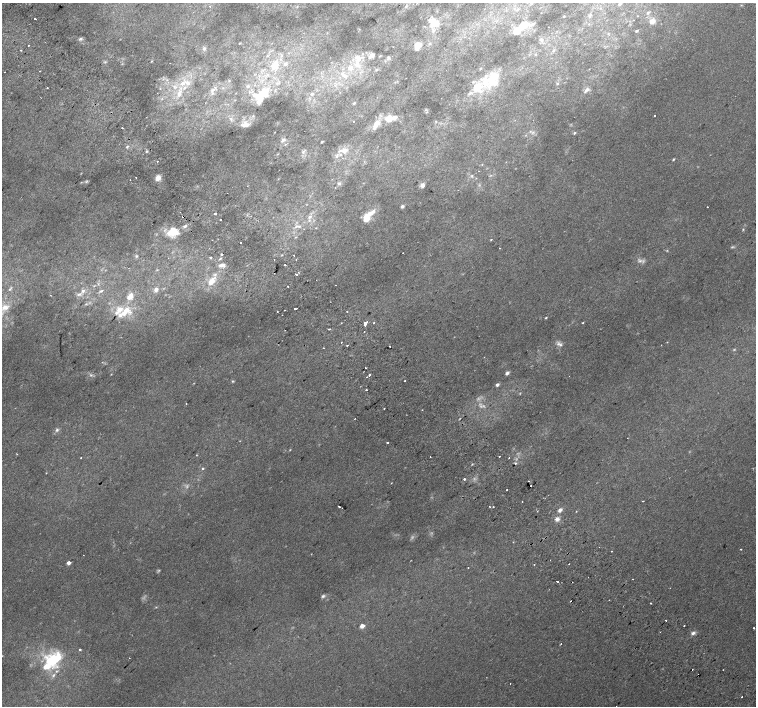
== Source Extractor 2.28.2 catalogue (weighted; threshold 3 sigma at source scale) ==
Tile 11 of 4 x 4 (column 3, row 3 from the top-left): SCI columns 3050-4556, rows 1663-3070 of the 6093 x 6076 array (HDU 1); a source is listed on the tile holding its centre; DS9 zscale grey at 2 x 2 block average (1 PNG px = mean of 2 x 2 image px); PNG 758 x 708 px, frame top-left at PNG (2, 3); no overlay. Shown black and unused: <1% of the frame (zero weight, under 2 of 3 exposures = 2% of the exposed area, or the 3 px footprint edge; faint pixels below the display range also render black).
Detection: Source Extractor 2.28.2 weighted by HDU 2 'WHT'; one run over the whole footprint, this tile lists its part. Background 0.00501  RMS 0.0038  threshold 0.0171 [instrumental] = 3 sigma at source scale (4.5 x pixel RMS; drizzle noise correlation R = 1.50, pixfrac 1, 0.0396/0.0396 arcsec/px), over >= 5 px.
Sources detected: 255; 13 too faint to see at this stretch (2 x 2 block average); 1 inside a brighter object's white glare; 11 cosmic-ray / hot-pixel residue — not listed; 30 inside a brighter listed object's ellipse — not listed separately; the other 200 listed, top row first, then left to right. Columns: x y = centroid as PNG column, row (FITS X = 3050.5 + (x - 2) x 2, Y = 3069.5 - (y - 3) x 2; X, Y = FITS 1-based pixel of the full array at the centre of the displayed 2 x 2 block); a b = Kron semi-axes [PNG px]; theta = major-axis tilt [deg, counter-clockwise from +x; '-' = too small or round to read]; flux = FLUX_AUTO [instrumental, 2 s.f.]
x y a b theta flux
620 4 5 3 - 1.7
741 5 3 3 - 0.63
210 6 3 2 - 0.65
406 6 4 3 - 0.96
517 9 5 3 - 1.4
648 13 5 3 - 1.4
590 15 6 4 70 2.1
564 16 2 2 - 0.58
637 16 3 2 - 0.4
35 19 3 2 - 1.8
652 21 8 7 - 5.4
433 24 12 7 34 14
524 25 15 9 46 12
636 31 4 2 - 1.1
80 39 6 4 16 2
541 40 5 4 - 2.3
240 43 3 2 - 0.58
417 44 10 6 29 5.7
28 45 2 2 - 2.7
204 49 4 4 - 2.2
21 50 2 2 - 2.3
553 50 4 3 - 1.2
535 54 3 3 - 0.74
372 55 8 6 -24 3.4
267 56 4 3 - 0.84
282 56 3 3 - 0.82
388 58 5 3 - 1.6
151 61 3 2 - 0.5
105 62 4 3 - 1.2
285 64 4 4 - 1.7
358 65 13 7 -54 11
274 67 8 7 - 8.3
350 68 10 7 15 9.6
376 70 3 2 - 0.85
40 71 2 2 - 0.55
4 72 2 2 - 0.36
268 75 4 2 - 0.94
343 75 14 6 -44 9.4
493 78 23 14 51 31
167 80 3 2 - 0.63
229 80 3 2 - 0.56
187 83 10 5 -46 4.9
557 83 4 3 - 1.1
248 86 4 4 - 1.9
174 87 5 3 - 1.8
47 88 2 2 - 1
184 88 5 3 - 2
212 90 6 4 36 2.2
586 90 9 4 52 2.7
157 93 2 2 - 0.39
179 94 9 6 78 6.6
263 94 23 12 33 30
312 94 4 4 - 1.7
162 99 4 3 - 1.1
354 103 4 3 - 1.1
426 112 4 2 - 0.55
654 115 2 2 - 2.9
389 119 10 8 20 10
354 121 2 2 - 0.58
436 121 3 2 - 0.65
376 124 15 7 52 8.9
246 125 9 8 - 4.3
122 128 2 2 - 0.97
533 132 4 3 - 1.5
574 133 3 2 - 1.4
283 140 8 5 35 3.3
322 142 3 2 - 0.69
127 146 4 3 - 1.3
146 151 3 3 - 1.1
344 151 14 7 6 10
303 152 6 4 67 2.2
278 154 3 2 - 0.51
673 160 3 2 - 0.87
157 162 2 2 - 0.91
479 171 2 2 - 0.34
491 175 3 2 - 0.65
472 176 4 3 - 0.91
136 177 2 2 - 0.75
158 178 7 5 54 5.1
87 181 5 3 - 1.1
339 183 5 4 - 1.8
422 185 6 5 - 2.9
247 186 2 2 - 0.31
402 206 4 4 - 1.8
707 207 2 2 - 0.9
215 213 2 2 - 13
310 217 6 4 39 3
366 218 12 6 60 14
220 219 2 2 - 2.7
297 226 9 4 27 3.4
743 229 3 2 - 0.75
173 232 14 10 12 18
296 237 3 2 - 0.52
491 240 2 2 - 0.74
240 242 2 2 - 0.59
499 248 2 2 - 1.7
403 253 2 2 - 0.35
221 254 2 2 - 2.2
293 255 2 2 - 1.7
136 256 4 3 - 1.2
210 257 2 2 - 2.3
220 258 4 2 - 1.1
296 259 2 2 - 1.1
640 261 6 3 8 2.2
222 265 9 4 10 3.7
285 265 2 2 - 3.3
296 274 2 2 - 3.1
211 281 9 5 53 12
98 284 3 2 - 0.82
94 286 4 2 - 0.71
288 286 2 2 - 1.5
156 289 4 4 - 3.5
83 291 5 4 - 2.8
101 291 6 3 28 1.5
79 294 9 4 22 2.7
130 296 9 6 57 5.6
86 304 3 3 - 0.81
5 307 11 7 18 8.6
297 308 2 2 - 0.98
295 309 2 2 - 2.1
126 310 14 9 -25 11
285 310 2 2 - 0.56
277 311 2 2 - 0.55
347 311 2 2 - 0.78
546 318 3 2 - 0.76
374 323 2 2 - 0.62
583 323 2 2 - 0.64
365 324 2 2 - 290
329 329 2 2 - 1
364 331 2 2 - 0.45
341 342 2 2 - 0.81
558 344 6 4 62 2.7
347 345 2 2 - 1
389 346 2 2 - 1.7
324 348 2 2 - 0.76
365 367 2 2 - 1.1
507 373 4 3 - 2.7
91 375 4 3 - 1.4
369 375 2 2 - 0.99
366 377 2 2 - 1.1
232 381 4 3 - 0.92
405 381 2 2 - 1.8
497 385 3 2 - 3.6
366 390 2 2 - 0.68
186 403 2 2 - 0.44
384 408 2 2 - 0.41
422 410 2 2 - 0.4
355 419 2 2 - 0.35
57 430 5 4 - 2
387 442 2 2 - 1.7
196 455 2 2 - 0.47
499 456 2 2 - 2.2
430 457 2 2 - 0.64
81 458 2 2 - 1.2
515 463 2 2 - 1.6
472 464 3 2 - 0.66
203 469 3 2 - 0.89
46 473 2 2 - 0.4
464 479 2 2 - 1.9
528 481 2 2 - 1.5
391 483 3 2 - 0.35
531 486 2 2 - 1.2
507 490 2 2 - 1.2
643 501 2 2 - 1.2
522 502 2 2 - 0.79
339 507 2 2 - 2.4
489 507 2 2 - 0.5
493 507 2 2 - 0.54
342 508 2 2 - 1.4
560 510 5 4 - 3
537 511 2 2 - 0.8
576 511 2 2 - 2.3
557 519 6 5 - 3.4
513 542 2 2 - 0.66
599 547 2 2 - 0.34
741 549 2 2 - 4.3
611 551 2 2 - 0.69
550 560 2 2 - 0.4
69 563 3 2 - 6.7
534 564 2 2 - 0.46
569 564 2 2 - 1.2
468 567 2 2 - 0.52
632 579 2 2 - 0.99
557 582 2 2 - 3.5
323 596 5 4 - 1.8
570 601 2 2 - 0.67
651 603 2 2 - 0.91
156 607 3 2 - 0.72
362 626 3 2 - 10
684 626 2 2 - 1.5
754 628 2 2 - 1.1
660 632 2 2 - 0.3
693 633 6 4 26 2.9
561 644 2 2 - 0.38
80 650 2 2 - 1.7
53 658 24 14 23 38
129 658 2 2 - 0.43
53 675 6 4 53 2.2
510 684 2 2 - 0.32
741 697 2 2 - 1.2
Diffuse or blended objects may show on this block-average render without a row.